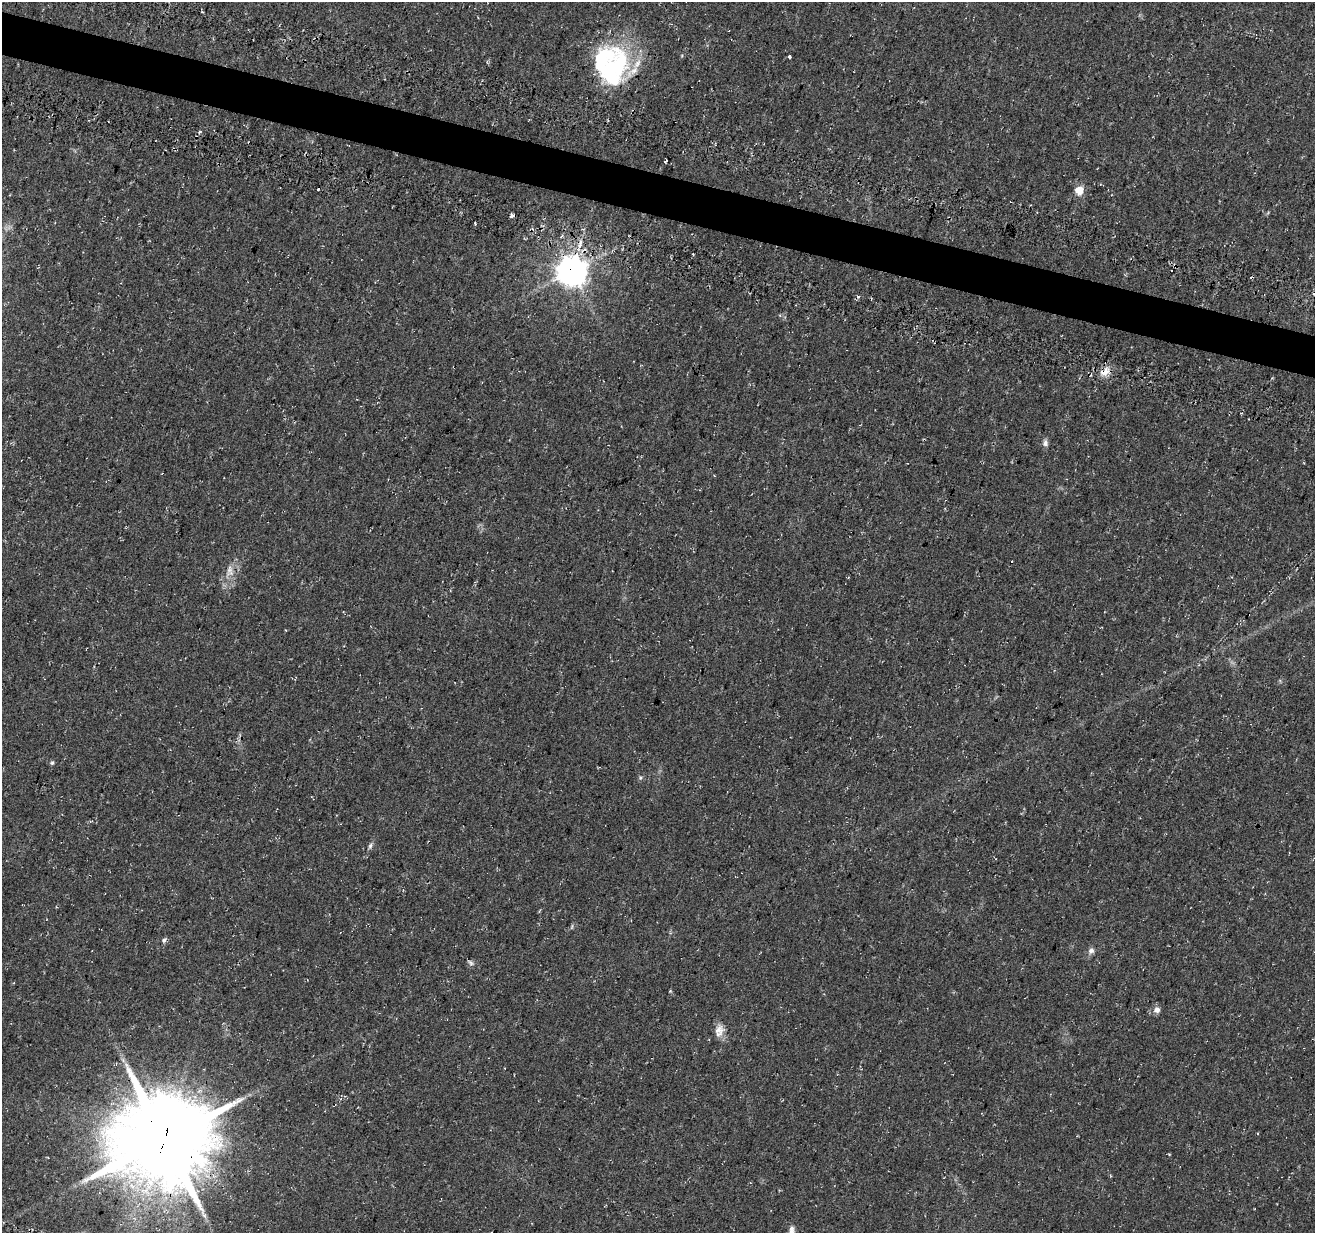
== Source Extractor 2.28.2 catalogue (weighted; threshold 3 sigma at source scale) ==
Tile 11 of 4 x 4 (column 3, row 3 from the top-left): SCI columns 2651-3963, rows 1569-2799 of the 5293 x 5537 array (HDU 1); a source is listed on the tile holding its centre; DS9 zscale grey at full resolution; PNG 1317 x 1235 px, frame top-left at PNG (2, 2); no overlay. Shown black and unused: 4% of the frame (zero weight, under 3 of 4 exposures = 4% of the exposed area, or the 3 px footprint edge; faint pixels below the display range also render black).
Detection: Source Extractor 2.28.2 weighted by HDU 2 'WHT'; one run over the whole footprint, this tile lists its part. Background 0.0438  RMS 0.0068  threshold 0.0307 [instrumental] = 3 sigma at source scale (4.5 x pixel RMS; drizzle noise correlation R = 1.50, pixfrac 1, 0.0396/0.0396 arcsec/px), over >= 5 px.
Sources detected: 30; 2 cosmic-ray / hot-pixel residue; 1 long thin detection or spike segment (spike, bleed or trail) — not listed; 3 inside a brighter listed object's ellipse — not listed separately; the other 24 listed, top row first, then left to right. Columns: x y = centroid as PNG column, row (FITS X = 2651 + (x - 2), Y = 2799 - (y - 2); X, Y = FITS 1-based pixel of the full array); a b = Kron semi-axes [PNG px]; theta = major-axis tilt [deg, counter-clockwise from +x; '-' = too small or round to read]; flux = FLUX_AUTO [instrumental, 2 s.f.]
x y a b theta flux
789 56 3 3 - 3.3
614 68 52 31 69 82
318 189 3 2 - 0.84
1079 190 6 5 - 17
511 216 4 3 - 7.7
475 224 3 3 - 2.3
561 237 4 3 - 1.4
693 254 2 2 - 0.56
1175 266 8 4 -54 1.5
571 271 9 9 - 1200
1105 372 16 10 35 6.3
1045 443 10 6 87 2.4
230 571 17 9 -89 6.9
52 763 6 5 - 1.1
640 778 6 4 47 1
370 846 9 5 74 1.7
572 927 9 3 77 0.88
164 940 7 5 39 1.5
1091 951 9 8 - 2.7
470 962 9 5 -40 1.6
1156 1010 9 8 - 3.4
719 1030 16 13 39 6.6
164 1139 29 27 16 9000
791 1228 7 6 - 2
Overlapping masked pixels (flux is a lower limit): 4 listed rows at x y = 1175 266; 571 271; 1105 372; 164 1139